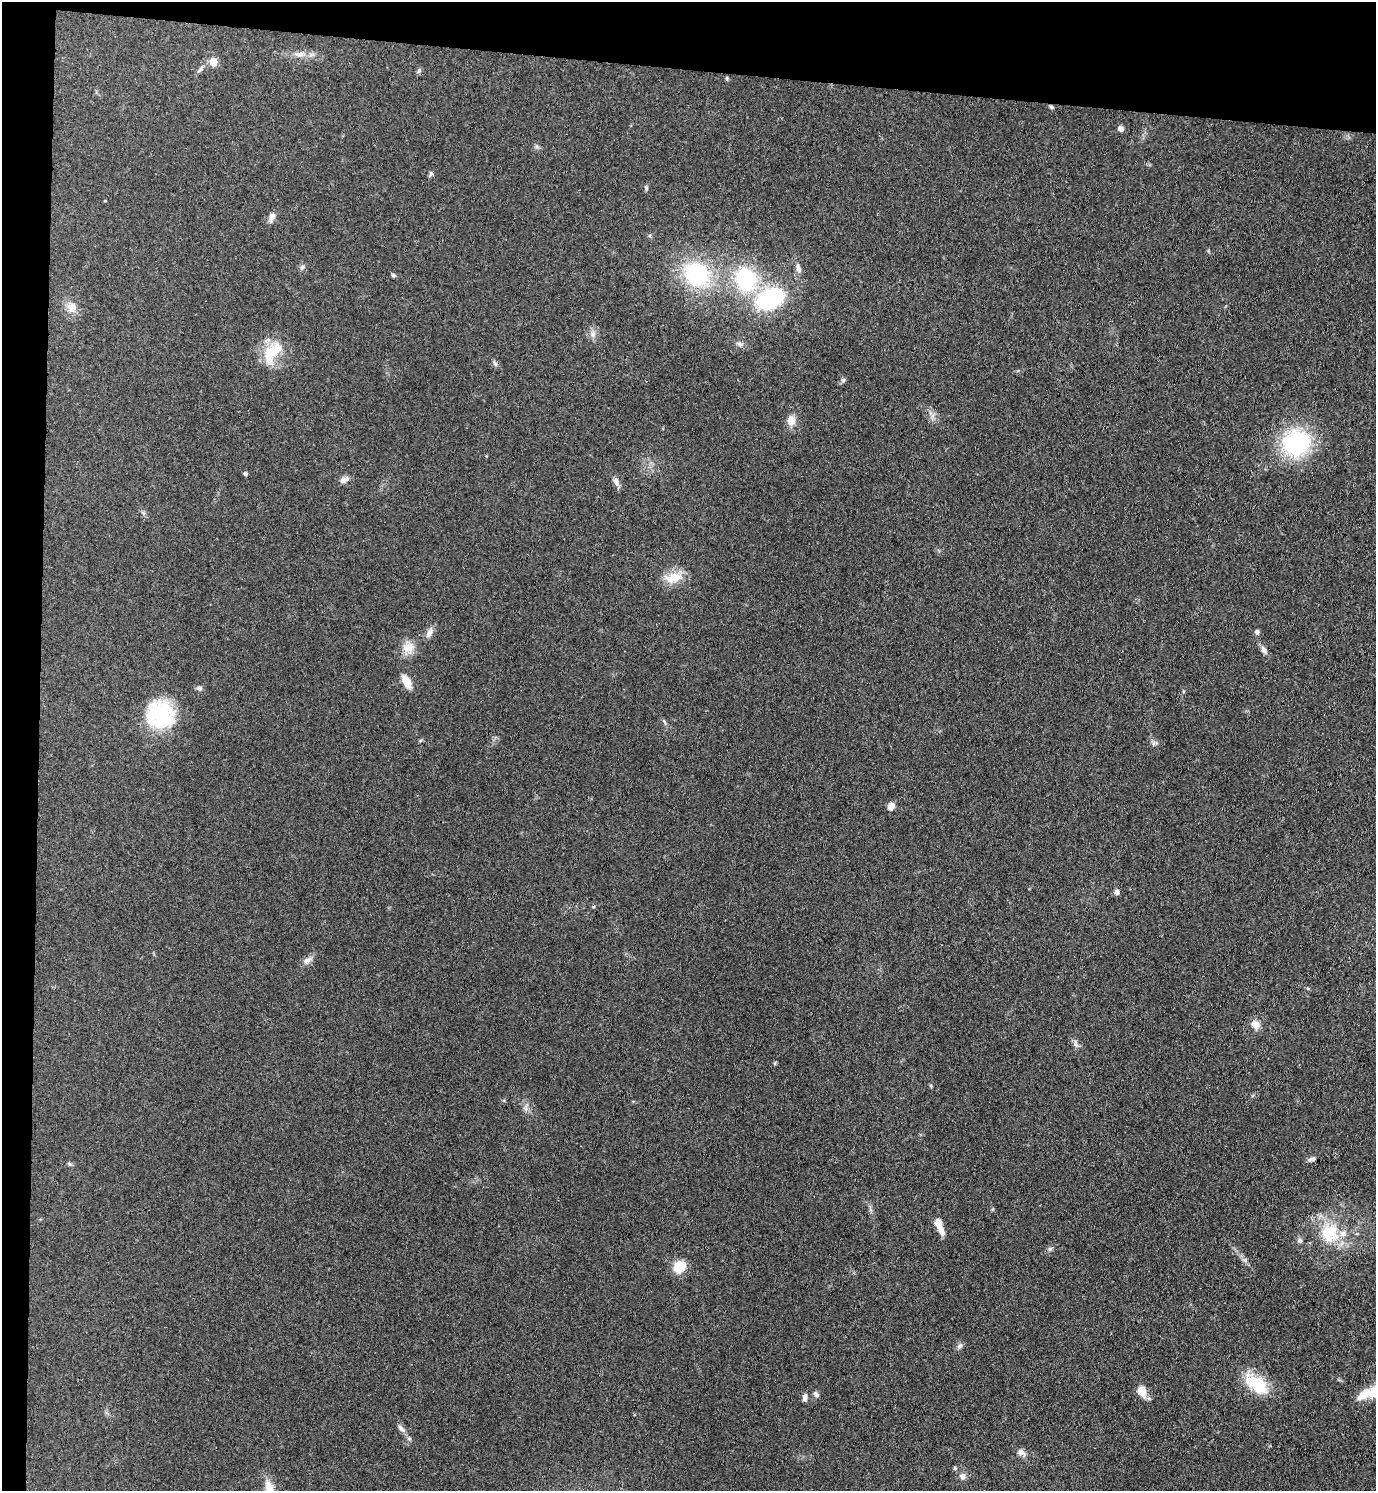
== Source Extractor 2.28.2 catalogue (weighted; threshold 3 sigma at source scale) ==
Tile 1 of 3 x 3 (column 1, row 1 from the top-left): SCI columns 269-1642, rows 2984-4472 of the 4553 x 4479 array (HDU 1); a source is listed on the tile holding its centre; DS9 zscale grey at full resolution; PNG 1378 x 1493 px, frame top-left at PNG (2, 2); no overlay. Shown black and unused: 7% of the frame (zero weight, under 3 of 4 exposures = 5% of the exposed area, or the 3 px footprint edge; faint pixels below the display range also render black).
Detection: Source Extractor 2.28.2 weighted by HDU 2 'WHT'; one run over the whole footprint, this tile lists its part. Background 0.14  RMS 0.0073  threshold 0.0327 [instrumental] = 3 sigma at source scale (4.5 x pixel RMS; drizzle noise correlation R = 1.50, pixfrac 1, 0.05/0.05 arcsec/px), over >= 5 px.
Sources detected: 59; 1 inside a brighter object's white glare — not listed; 1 inside a brighter listed object's ellipse — not listed separately; the other 57 listed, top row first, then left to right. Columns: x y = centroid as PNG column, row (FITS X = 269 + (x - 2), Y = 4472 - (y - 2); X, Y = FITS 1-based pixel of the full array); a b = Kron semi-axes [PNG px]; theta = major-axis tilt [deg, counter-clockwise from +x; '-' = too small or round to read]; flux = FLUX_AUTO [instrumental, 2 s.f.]
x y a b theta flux
299 54 14 6 0 4.7
213 62 5 5 - 20
200 69 14 4 52 2.2
419 71 7 5 69 1.4
1051 107 6 4 -27 1.2
1121 129 7 6 - 2.5
431 174 7 5 55 1.3
646 188 6 5 - 1.2
272 217 13 6 70 4.1
302 267 7 6 - 1.7
798 268 12 6 -71 3
696 274 27 24 -46 67
393 275 6 5 - 1.3
746 279 26 22 -74 59
770 299 22 15 25 85
72 307 14 13 - 7.2
593 334 9 6 71 2.9
739 344 7 5 -21 1.9
272 352 37 18 54 22
495 363 9 5 -64 1.6
843 380 6 5 - 1.3
791 420 12 10 72 6.3
1296 443 26 22 20 80
245 474 4 4 - 1.9
344 480 14 7 24 3.4
616 482 10 6 -64 3.5
673 578 26 12 12 13
430 632 12 7 62 3.6
1257 632 6 5 - 1.9
408 647 17 13 16 9.1
1264 650 14 6 -57 3.1
407 682 13 7 -63 11
199 688 8 6 -10 1.9
160 713 34 30 11 48
1154 743 9 5 8 2
891 806 7 6 - 5.9
1117 892 6 5 - 2.6
307 960 12 7 25 3.5
1255 1024 11 9 -46 5.4
775 1063 5 3 - 0.76
931 1086 5 4 - 0.8
1310 1159 7 4 20 1.6
939 1226 22 7 -69 8.1
1330 1233 28 25 77 33
1300 1240 7 7 - 1.9
1050 1249 7 5 47 1.5
679 1266 12 10 45 17
960 1346 9 6 53 2
1256 1384 31 16 -36 30
1142 1391 15 10 -69 7.5
816 1394 8 6 -53 2
1364 1394 22 9 39 9.4
805 1397 9 6 88 2.6
401 1428 13 5 -44 2.9
1021 1453 12 8 -29 3.5
955 1468 6 4 -2 1.2
963 1476 8 8 - 3.2